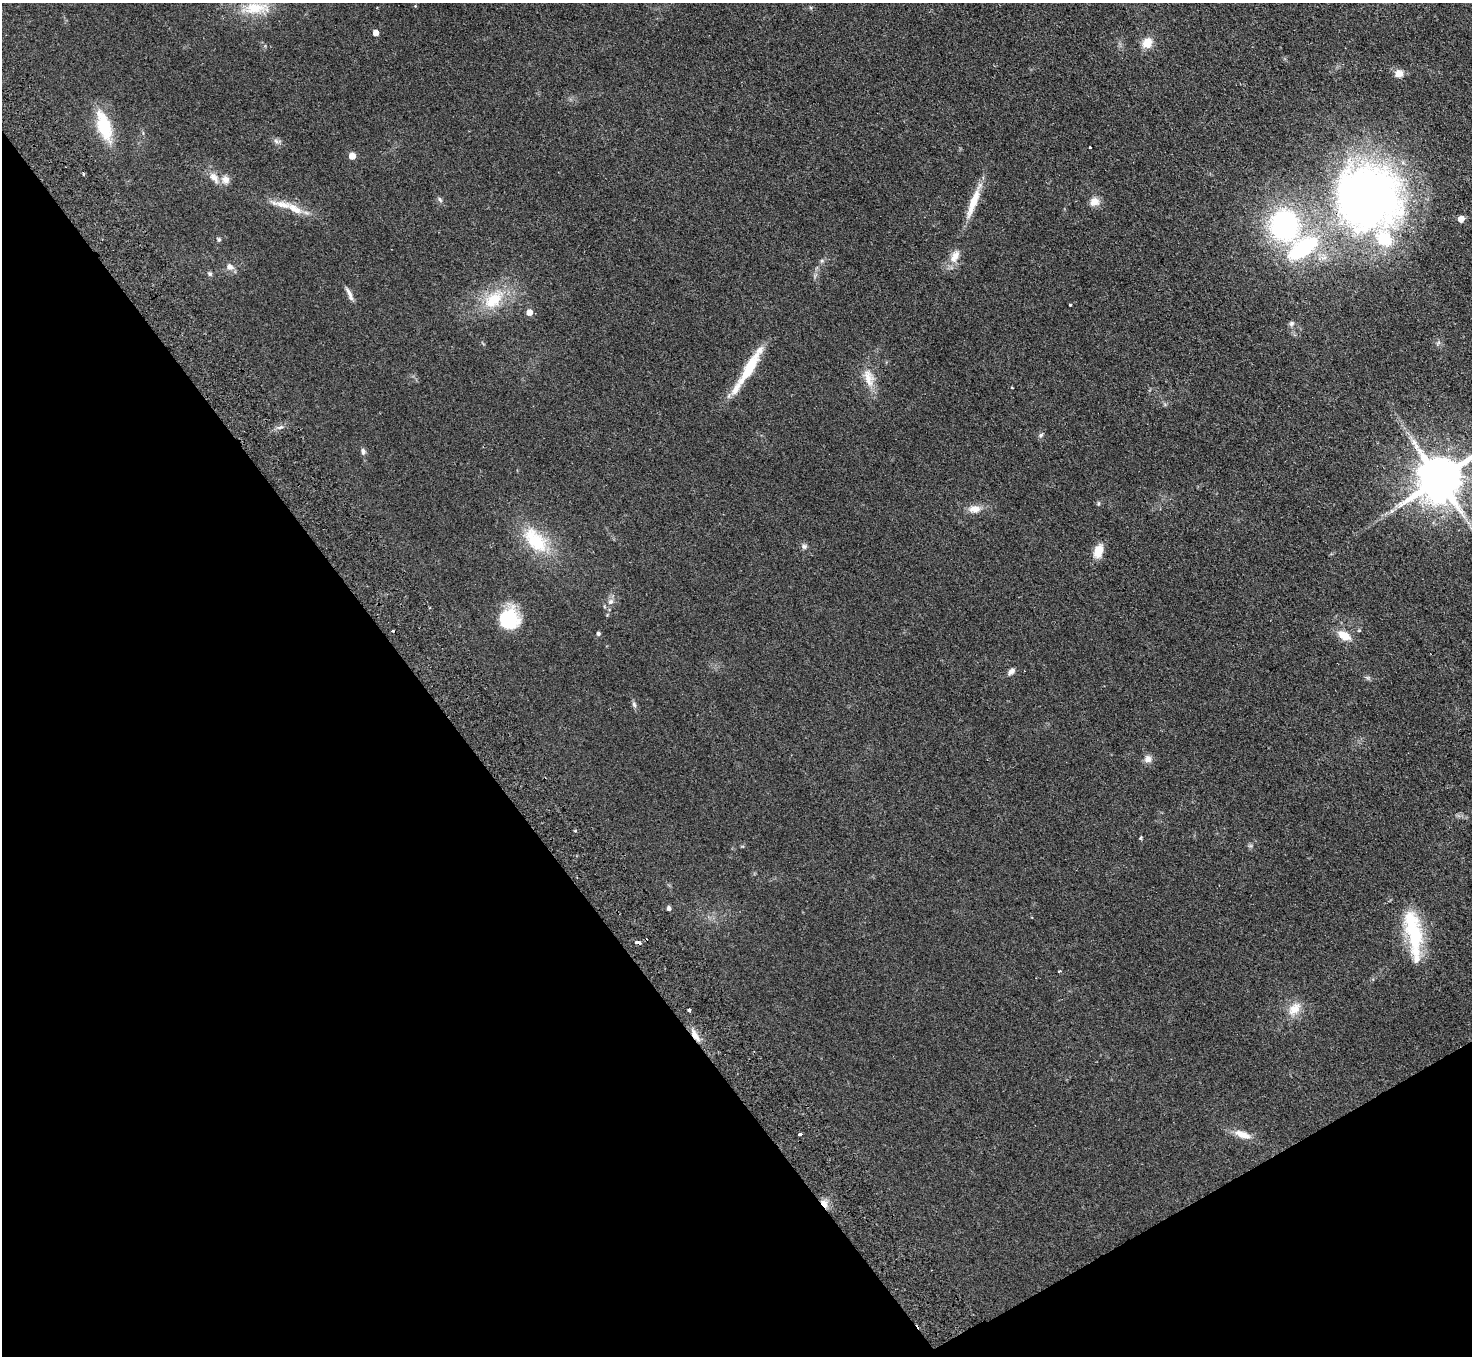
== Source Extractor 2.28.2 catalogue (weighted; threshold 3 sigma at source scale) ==
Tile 14 of 4 x 4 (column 2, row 4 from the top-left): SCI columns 1519-2988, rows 332-1685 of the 5977 x 5939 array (HDU 1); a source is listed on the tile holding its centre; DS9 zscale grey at full resolution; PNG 1474 x 1358 px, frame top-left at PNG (2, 3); no overlay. Shown black and unused: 33% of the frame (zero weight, under 2 of 3 exposures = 3% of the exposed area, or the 3 px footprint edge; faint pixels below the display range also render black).
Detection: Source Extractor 2.28.2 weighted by HDU 2 'WHT'; one run over the whole footprint, this tile lists its part. Background 0.061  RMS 0.0089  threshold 0.04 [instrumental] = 3 sigma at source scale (4.5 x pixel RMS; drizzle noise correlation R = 1.50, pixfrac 1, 0.05/0.05 arcsec/px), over >= 5 px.
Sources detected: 70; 3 cosmic-ray / hot-pixel residue — not listed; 7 inside a brighter listed object's ellipse — not listed separately; the other 60 listed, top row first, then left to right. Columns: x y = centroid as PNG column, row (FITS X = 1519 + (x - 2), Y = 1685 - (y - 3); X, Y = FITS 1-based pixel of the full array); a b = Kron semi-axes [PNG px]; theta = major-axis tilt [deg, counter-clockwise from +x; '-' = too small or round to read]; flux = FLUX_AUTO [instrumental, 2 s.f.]
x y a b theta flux
255 8 44 16 3 28
376 33 5 5 - 5.7
1147 43 14 12 50 11
1399 74 11 9 11 7.2
104 126 37 15 -73 38
276 141 9 5 -36 2.6
1090 147 3 3 - 2.8
352 156 5 5 - 11
83 174 4 3 - 0.88
214 177 17 9 -51 8.3
1367 198 75 73 -49 540
440 199 8 5 -47 1.9
974 201 48 8 70 20
1094 202 11 10 - 7.2
283 205 42 10 -13 17
1461 219 5 5 - 9.7
1284 225 31 28 -73 140
218 239 6 5 - 1.5
955 256 20 11 64 9.9
230 267 11 8 -22 4.6
210 274 7 5 -57 1.6
349 294 20 5 -65 4.2
494 299 35 20 45 35
1070 305 3 3 - 1.4
529 312 5 5 - 7.3
1291 323 7 6 - 2.1
1438 343 8 4 53 1.6
749 368 49 11 59 32
869 378 28 14 -74 15
1012 388 3 2 - 1.6
280 427 9 4 22 2.3
1041 435 8 5 41 1.9
363 451 9 6 -81 2.4
1439 479 14 12 38 4400
1098 503 6 4 -72 1.1
974 509 17 10 6 8.6
1392 511 8 6 45 2.4
535 540 41 23 -47 44
804 546 8 7 - 2.4
1098 551 15 9 72 13
610 602 9 7 46 3.9
509 618 22 21 - 44
598 634 4 4 - 1.9
1344 636 16 9 -28 12
1011 671 11 6 44 3.4
1368 678 5 5 - 1.6
634 704 9 5 -74 2.2
1148 759 10 10 - 4.8
575 831 5 3 - 0.81
1140 838 5 4 - 0.93
1250 846 7 4 18 1.3
669 908 5 4 - 2.5
1414 932 54 17 -79 61
1059 971 4 3 - 0.8
1294 1009 20 12 45 13
689 1010 4 3 - 7.5
695 1035 20 7 -57 7.8
800 1134 4 3 - 2.4
1242 1134 22 8 -18 11
824 1204 11 7 -54 6.8
Overlapping masked pixels (flux is a lower limit): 3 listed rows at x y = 1367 198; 695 1035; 824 1204
Isophote crosses this tile's border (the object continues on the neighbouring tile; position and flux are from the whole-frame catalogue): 1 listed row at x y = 1439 479